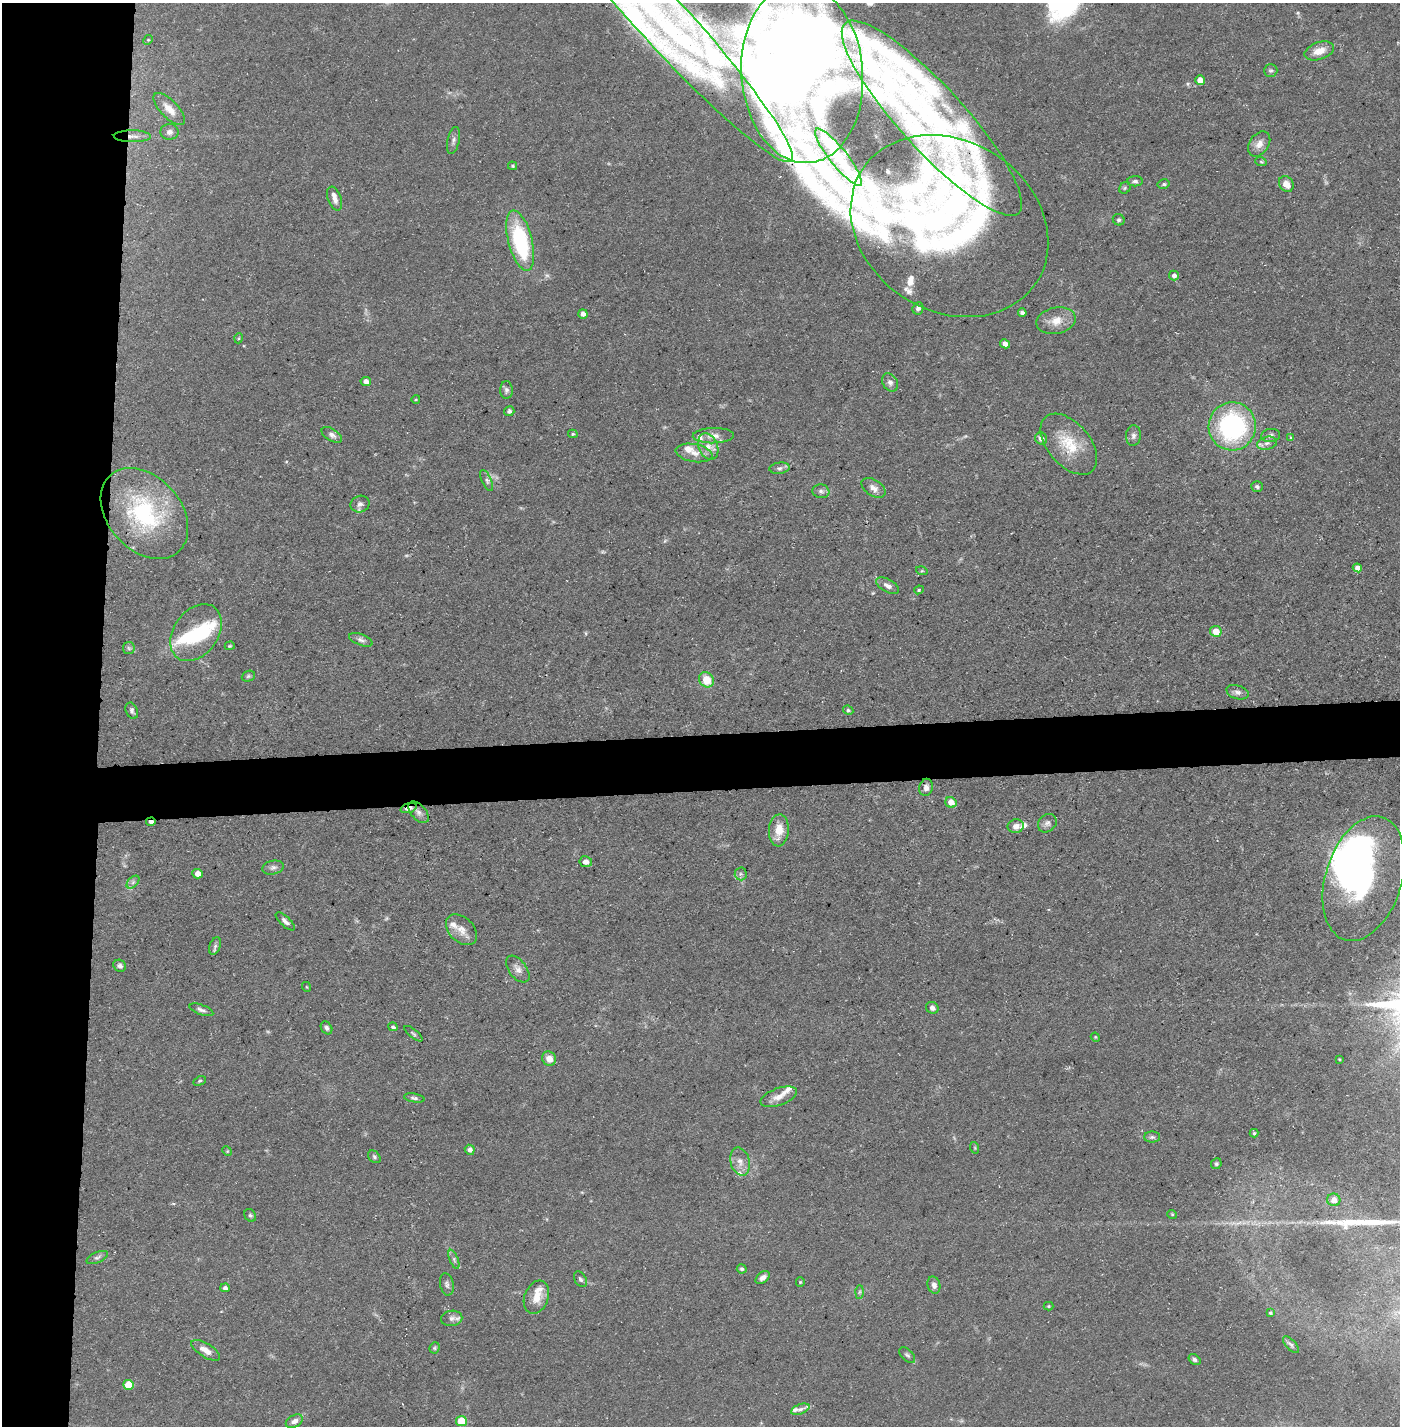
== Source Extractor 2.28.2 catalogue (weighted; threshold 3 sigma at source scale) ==
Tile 4 of 3 x 3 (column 1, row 2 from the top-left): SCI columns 25-1422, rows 1425-2848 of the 4245 x 4272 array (HDU 1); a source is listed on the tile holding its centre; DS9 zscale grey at full resolution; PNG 1402 x 1428 px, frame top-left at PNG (2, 3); each listed source drawn as its Kron ellipse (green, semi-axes under 4 px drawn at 4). Shown black and unused: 11% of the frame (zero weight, under 3 of 5 exposures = <1% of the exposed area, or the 3 px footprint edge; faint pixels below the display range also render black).
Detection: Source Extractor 2.28.2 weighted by HDU 2 'WHT'; one run over the whole footprint, this tile lists its part. Background 0.0684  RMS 0.0041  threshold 0.0186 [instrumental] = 3 sigma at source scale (4.5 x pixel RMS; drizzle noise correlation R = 1.50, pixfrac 1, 0.05/0.05 arcsec/px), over >= 5 px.
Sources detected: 171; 3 too faint to see at this stretch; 9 inside a brighter object's white glare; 5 long thin detections or spike segments (spike, bleed or trail) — neither listed nor drawn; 21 inside a brighter listed object's ellipse — not listed separately; the other 133 listed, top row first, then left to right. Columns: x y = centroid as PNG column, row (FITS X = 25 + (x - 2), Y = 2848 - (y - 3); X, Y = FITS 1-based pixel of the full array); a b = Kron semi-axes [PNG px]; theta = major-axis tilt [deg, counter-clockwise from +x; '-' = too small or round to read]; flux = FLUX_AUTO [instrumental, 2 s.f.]
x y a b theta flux
662 20 191 25 -48 100
148 40 5 4 - 0.49
1319 51 15 8 18 5.5
1271 70 7 6 - 0.92
802 74 90 61 -85 150
1200 80 5 5 - 4.6
169 109 20 8 -46 4.9
932 118 129 32 -48 160
169 132 9 8 - 1.8
132 136 18 6 -1 2.7
453 140 14 6 77 1.6
1259 144 14 9 55 3.4
838 157 36 9 -51 5.4
1261 162 6 3 -19 0.53
513 166 4 3 - 0.45
1135 181 8 5 0 1
1164 184 6 4 13 0.75
1286 184 8 7 - 3.7
1125 188 6 5 - 0.71
335 199 12 6 -69 2.7
1119 220 6 5 - 0.83
949 226 104 85 -33 210
520 240 31 12 -75 40
1174 275 5 5 - 1.6
918 308 6 5 - 1.4
1022 313 4 3 - 0.9
583 314 5 4 - 1.9
1056 321 20 13 12 6
239 338 5 3 - 0.39
1005 344 5 4 - 2.1
366 381 5 4 - 2.4
890 382 9 7 -57 1.5
506 390 9 6 88 1.2
416 399 4 3 - 0.35
509 411 5 4 - 1.2
1232 426 24 23 - 65
573 434 4 4 - 0.61
332 435 11 6 -31 1.6
1271 435 9 6 7 1.4
713 436 20 7 1 3.2
1133 436 10 7 85 1.7
1041 438 6 6 - 2
1291 438 4 4 - 0.6
1267 443 10 6 11 1.6
1069 444 36 21 -49 16
708 446 14 9 -68 3.9
694 453 18 9 -9 4.1
780 468 10 5 6 1.3
487 480 11 4 -66 1.2
1257 487 6 5 - 1
873 488 13 8 -32 2.6
821 491 8 7 - 1.3
360 504 9 8 - 1.7
144 513 51 36 -48 54
1357 568 5 4 - 2.9
922 571 6 3 -17 0.49
888 586 13 6 -30 2.1
919 590 5 4 - 0.54
1216 631 6 5 - 5.7
196 633 31 22 54 22
361 640 12 5 -21 1.6
230 646 5 4 - 0.49
129 648 6 5 - 0.84
248 676 7 5 22 0.72
706 680 8 7 - 8
1238 692 11 6 -17 1.6
848 710 5 4 - 0.6
132 711 8 5 -66 1.1
926 787 9 6 77 1.9
951 802 6 5 - 4.3
409 808 8 4 18 3.1
418 812 13 7 -49 2.4
151 822 5 3 - 1.4
1047 823 10 8 44 1.7
1016 826 8 7 - 2.5
779 830 16 10 86 6.7
586 862 6 5 - 1.9
273 868 11 7 12 1.6
198 874 5 4 - 3.2
741 874 6 6 - 1.1
1364 879 64 38 73 91
133 882 8 4 46 1.1
285 921 12 5 -43 1.6
461 930 18 12 -44 4.6
215 946 9 5 68 1.2
120 966 6 5 - 1.2
518 969 15 8 -53 2.8
307 987 5 3 - 0.34
932 1008 6 5 - 1.6
201 1010 12 5 -19 1.3
393 1027 5 3 - 0.84
326 1028 7 5 -56 1.2
413 1034 11 4 -38 0.77
1095 1037 4 3 - 0.37
549 1059 7 6 - 3.4
1339 1059 3 2 - 0.32
200 1081 7 4 26 0.65
779 1097 19 8 19 3.8
414 1098 10 4 -10 1
1254 1133 4 4 - 0.58
1152 1137 8 5 0 0.91
975 1148 6 3 -72 0.48
470 1150 5 5 - 2
227 1151 5 4 - 0.46
374 1157 7 5 -46 0.83
740 1161 14 9 -74 3.4
1216 1164 5 5 - 0.73
1334 1200 6 6 - 3.4
1172 1214 5 3 - 0.41
250 1215 7 5 -55 0.81
97 1257 11 5 23 1.1
454 1259 10 4 -68 1.1
742 1269 5 4 - 0.75
763 1278 8 5 38 1.9
580 1279 8 5 -57 1
800 1282 4 4 - 0.44
447 1284 11 6 -79 1.4
934 1285 8 6 -74 1.8
225 1288 5 4 - 1.3
859 1292 6 4 88 0.71
536 1297 17 12 69 5.9
1049 1306 5 4 - 0.47
1270 1313 3 3 - 0.57
452 1318 10 7 9 2
1291 1345 10 5 -48 0.97
435 1348 5 5 - 0.61
206 1350 16 7 -32 3.2
907 1355 9 5 -44 1.1
1194 1359 6 5 - 1
128 1385 5 5 - 12
800 1409 9 5 21 1.3
294 1421 9 6 27 1.9
461 1421 5 5 - 13
Overlapping masked pixels (flux is a lower limit): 4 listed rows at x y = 662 20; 132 136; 409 808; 151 822
Isophote crosses this tile's border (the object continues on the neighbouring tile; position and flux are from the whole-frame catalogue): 3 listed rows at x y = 662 20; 802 74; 932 118